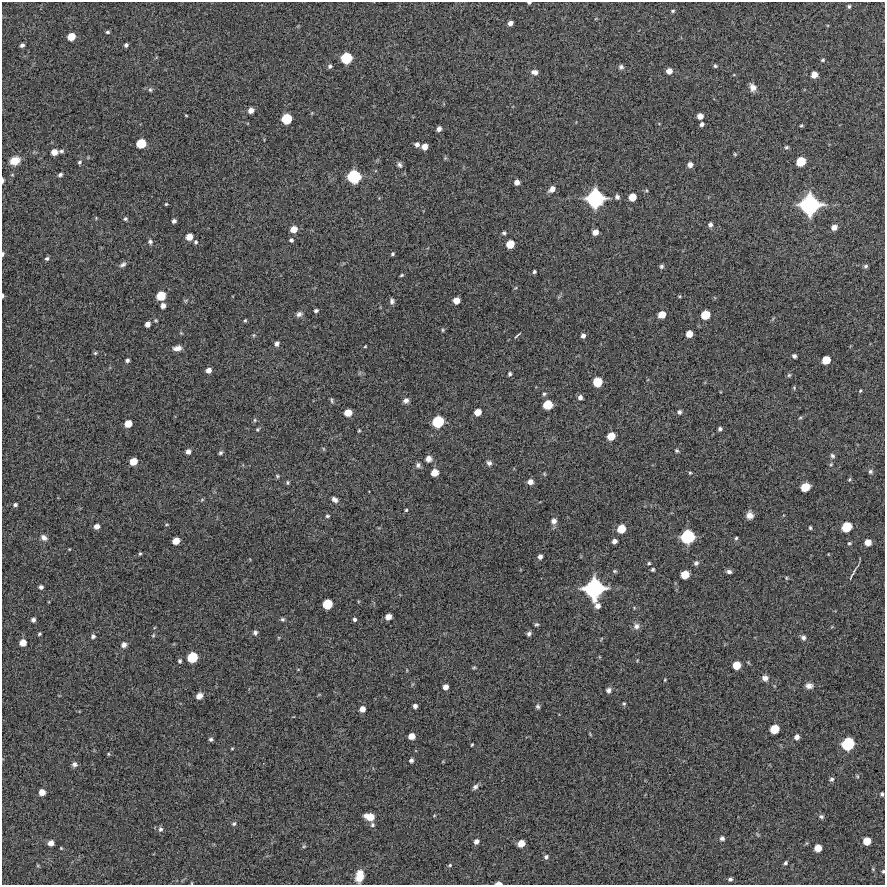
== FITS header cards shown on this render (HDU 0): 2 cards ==
NAXIS1  =                  883 /FITS: X Dimension
NAXIS2  =                  883 /FITS: Y Dimension

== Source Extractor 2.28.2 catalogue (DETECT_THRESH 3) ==
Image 883 x 883 px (HDU 0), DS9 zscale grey, 1 PNG px = 1 image px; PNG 887 x 887 px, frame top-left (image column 1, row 883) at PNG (2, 2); no overlay
Background 9130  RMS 280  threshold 843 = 3 sigma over >= 5 px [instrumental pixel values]
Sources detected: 239; all 239 listed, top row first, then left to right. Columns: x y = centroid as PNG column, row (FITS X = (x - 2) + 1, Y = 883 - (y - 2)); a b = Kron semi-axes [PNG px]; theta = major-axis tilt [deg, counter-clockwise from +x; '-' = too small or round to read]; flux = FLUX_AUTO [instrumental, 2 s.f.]
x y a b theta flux
529 3 4 3 - 2.4e+04
849 6 5 5 - 3.6e+04
673 11 5 4 - 2.9e+04
510 23 5 4 - 8.8e+04
107 32 4 3 - 3.0e+04
71 37 6 6 - 2.8e+05
22 45 4 3 - 4.1e+04
126 45 4 4 - 4.3e+04
346 58 8 8 - 7.0e+05
823 60 5 4 - 2.7e+04
330 66 6 5 - 4.3e+04
715 66 5 4 - 3.3e+04
621 67 6 6 - 5.1e+04
669 71 5 5 - 1.4e+05
535 72 7 5 -10 1.0e+05
814 75 5 5 - 1.8e+05
753 87 9 7 -67 1.2e+05
150 90 7 5 -67 3.4e+04
251 110 5 5 - 1.2e+05
186 115 4 3 - 1.5e+04
700 116 5 5 - 1.5e+05
287 119 7 7 - 5.8e+05
702 124 4 4 - 5.5e+04
801 125 4 3 - 2.3e+04
439 129 5 5 - 6.6e+04
141 143 7 7 - 4.8e+05
417 144 5 5 - 6.9e+04
424 147 5 5 - 1.5e+05
786 147 6 5 - 3.2e+04
61 151 6 4 1 3.6e+04
54 152 6 5 - 1.6e+05
735 154 5 4 - 2.0e+04
445 158 5 5 - 2.4e+04
15 161 9 7 23 2.0e+05
801 161 7 6 - 4.3e+05
79 162 5 5 - 3.5e+04
399 165 8 6 -58 5.3e+04
690 165 5 5 - 9.1e+04
60 175 5 4 - 4.4e+04
354 176 9 9 - 1.0e+06
3 180 4 2 - 3.5e+04
517 182 5 5 - 1.1e+05
552 189 8 5 41 1.2e+05
617 197 6 5 - 5.2e+04
632 197 6 6 - 2.7e+05
595 198 12 12 - 1.9e+06
166 204 3 3 - 2.0e+04
810 205 14 13 - 2.3e+06
96 218 4 4 - 1.6e+04
125 219 5 4 - 3.2e+04
174 221 4 4 - 5.4e+04
710 225 6 5 - 6.1e+04
834 227 6 5 - 1.2e+05
294 229 6 6 - 2.0e+05
595 232 5 5 - 1.3e+05
504 233 5 4 - 3.8e+04
189 237 6 5 - 1.9e+05
291 240 5 5 - 4.0e+04
150 242 7 6 - 4.4e+04
196 242 5 4 - 3.5e+04
510 244 6 6 - 3.4e+05
3 254 5 3 - 3.1e+04
392 254 4 4 - 2.8e+04
47 259 5 5 - 4.0e+04
123 264 9 6 31 5.4e+04
661 266 5 5 - 4.3e+04
866 266 5 5 - 3.7e+04
534 272 3 3 - 3.2e+04
401 275 4 3 - 2.4e+04
3 296 4 2 - 3.2e+04
161 296 7 6 - 4.1e+05
679 296 4 4 - 1.8e+04
186 300 6 4 20 2.4e+04
456 300 6 5 - 1.9e+05
392 301 7 5 -89 5.3e+04
163 306 5 4 - 9.4e+04
316 311 4 4 - 3.9e+04
299 314 8 6 28 6.0e+04
662 314 6 5 - 2.4e+05
705 315 7 6 - 4.0e+05
245 320 5 4 - 2.1e+04
147 324 5 4 - 9.4e+04
443 330 5 4 - 2.2e+04
181 333 4 4 - 1.8e+04
689 334 5 5 - 1.9e+05
254 335 5 5 - 2.4e+04
517 335 8 2 43 2.5e+04
583 336 5 4 - 6.8e+04
277 344 6 5 - 6.4e+04
365 346 4 3 - 1.6e+04
177 348 9 6 8 1.0e+05
95 353 5 4 - 2.8e+04
794 356 4 4 - 5.1e+04
127 360 4 4 - 4.4e+04
826 360 6 6 - 3.2e+05
208 370 5 4 - 9.3e+04
510 374 4 4 - 3.9e+04
789 375 5 5 - 2.9e+04
598 382 7 7 - 4.2e+05
794 388 5 4 - 2.3e+04
860 391 5 3 - 1.8e+04
544 394 5 5 - 3.1e+04
580 397 6 5 - 6.7e+04
332 400 8 3 -77 2.9e+04
406 400 7 6 - 7.0e+04
548 405 7 6 - 4.3e+05
478 412 6 5 - 2.1e+05
679 412 5 5 - 5.1e+04
348 413 6 6 - 2.4e+05
800 418 5 3 - 2.3e+04
255 420 5 5 - 2.9e+04
438 422 9 8 - 7.6e+05
128 424 6 5 - 2.4e+05
257 429 6 4 41 2.5e+04
720 429 4 4 - 4.1e+04
359 430 4 3 - 1.9e+04
611 436 6 6 - 2.9e+05
324 449 6 3 -70 2.0e+04
677 451 5 4 - 3.2e+04
188 452 5 5 - 8.7e+04
220 453 5 4 - 3.5e+04
832 456 7 5 -57 4.1e+04
428 459 7 7 - 1.0e+05
133 462 6 5 - 2.5e+05
489 463 7 6 - 6.0e+04
831 464 5 4 - 2.1e+04
418 465 6 6 - 5.6e+04
870 472 6 6 - 4.1e+04
435 473 6 5 - 2.2e+05
690 473 4 3 - 2.1e+04
544 474 5 4 - 2.0e+04
277 476 5 4 - 2.4e+04
849 479 6 4 69 2.4e+04
287 482 5 4 - 2.8e+04
530 482 6 5 - 1.1e+05
805 487 7 6 - 4.1e+05
202 500 6 3 20 2.0e+04
335 500 7 5 -40 7.4e+04
15 505 4 4 - 4.0e+04
406 510 4 4 - 2.3e+04
750 515 6 6 - 1.2e+05
327 516 5 3 - 2.8e+04
554 521 8 8 - 8.3e+04
167 524 5 3 - 1.6e+04
97 526 5 5 - 1.0e+05
847 527 8 7 - 5.3e+05
810 528 4 3 - 2.8e+04
621 529 7 6 - 3.3e+05
688 537 10 9 - 1.2e+06
44 538 9 6 -36 8.0e+04
736 538 4 4 - 2.6e+04
176 541 6 5 - 2.1e+05
614 541 5 4 - 7.9e+04
868 542 6 5 - 1.8e+05
849 543 5 4 - 2.6e+04
69 549 5 3 - 1.5e+04
140 554 4 3 - 2.4e+04
828 554 4 3 - 1.2e+04
540 557 4 4 - 7.4e+04
649 563 5 4 - 2.6e+04
696 563 6 6 - 4.6e+04
653 570 4 3 - 3.2e+04
615 571 5 4 - 2.6e+04
729 572 6 5 - 5.3e+04
853 573 24 2 61 6.0e+04
685 574 6 6 - 3.4e+05
786 578 6 4 -89 2.0e+04
41 587 5 5 - 5.2e+04
594 589 14 13 - 2.3e+06
327 604 7 7 - 5.1e+05
598 606 7 6 - 9.3e+04
388 617 5 5 - 1.5e+05
282 619 6 5 - 3.4e+04
354 619 5 4 - 4.2e+04
33 620 5 5 - 5.9e+04
536 624 5 4 - 2.8e+04
636 626 8 8 - 8.5e+04
255 632 6 6 - 5.3e+04
39 634 4 4 - 2.7e+04
529 634 5 4 - 4.7e+04
153 635 6 5 - 2.6e+04
93 636 6 6 - 5.0e+04
803 638 7 6 - 6.0e+04
601 639 5 3 - 1.5e+04
23 643 6 6 - 2.0e+05
124 645 7 6 - 8.0e+04
192 657 7 7 - 5.8e+05
637 660 5 3 - 1.6e+04
180 661 6 5 - 3.7e+04
737 665 6 6 - 3.2e+05
474 667 5 4 - 2.2e+04
765 678 8 7 - 1.0e+05
665 680 4 3 - 1.7e+04
809 686 10 7 -3 1.0e+05
445 687 5 5 - 1.1e+05
608 690 6 5 - 7.1e+04
199 696 8 7 - 1.2e+05
624 703 5 4 - 2.4e+04
415 706 4 4 - 6.7e+04
538 706 6 5 - 3.9e+04
362 709 6 5 - 1.4e+05
775 729 7 6 - 4.2e+05
590 734 6 3 -54 1.7e+04
411 736 6 5 - 1.7e+05
797 737 7 6 - 7.8e+04
211 739 5 4 - 3.6e+04
848 744 9 8 - 9.6e+05
472 745 3 2 - 2.0e+04
232 748 4 3 - 1.8e+04
108 754 4 4 - 2.0e+04
411 760 5 5 - 5.2e+04
74 764 7 6 - 6.2e+04
857 776 5 5 - 2.4e+04
832 779 6 5 - 4.1e+04
475 787 8 6 46 5.5e+04
42 792 5 5 - 1.7e+05
882 794 4 4 - 4.0e+04
434 816 5 3 - 1.6e+04
821 816 6 5 - 4.2e+04
369 817 10 6 -16 2.5e+05
234 824 6 5 - 3.6e+04
372 825 6 6 - 4.9e+04
160 829 6 6 - 5.6e+04
722 838 5 5 - 5.4e+04
476 841 6 5 - 8.3e+04
867 841 6 6 - 2.6e+05
51 843 5 5 - 1.2e+05
521 843 6 5 - 2.2e+05
304 846 5 5 - 2.6e+04
818 848 6 6 - 2.2e+05
546 857 5 5 - 4.5e+04
786 863 5 4 - 3.4e+04
450 865 6 4 17 2.8e+04
873 869 4 4 - 1.9e+04
883 871 5 4 - 2.4e+04
359 876 12 8 78 2.5e+05
730 879 4 4 - 4.3e+04
192 883 5 3 - 1.4e+04
498 883 6 3 0 8.5e+04
At the frame edge (FLAGS 8, measured only in part): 8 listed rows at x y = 529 3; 3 180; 3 254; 3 296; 882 794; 883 871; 192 883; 498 883